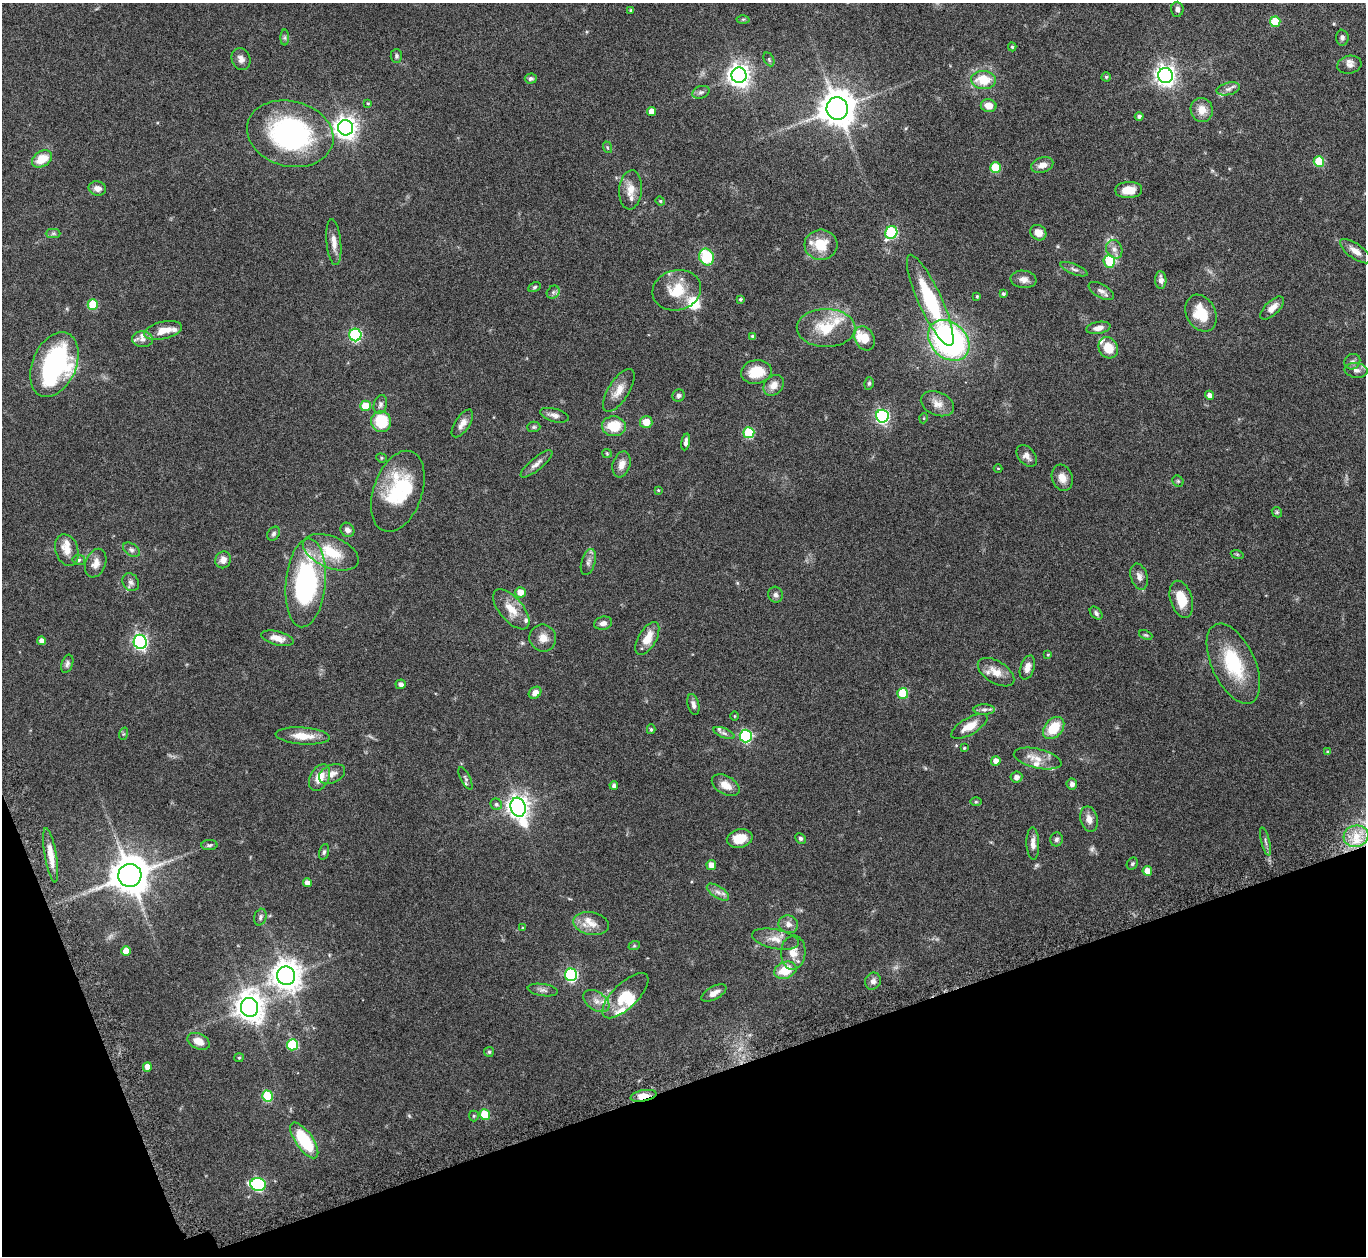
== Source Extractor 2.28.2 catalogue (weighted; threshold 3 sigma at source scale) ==
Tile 14 of 4 x 4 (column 2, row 4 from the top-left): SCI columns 1409-2772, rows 193-1446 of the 5546 x 5534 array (HDU 1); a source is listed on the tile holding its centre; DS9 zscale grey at full resolution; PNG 1368 x 1258 px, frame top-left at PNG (2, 3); each listed source drawn as its Kron ellipse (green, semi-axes under 4 px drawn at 4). Shown black and unused: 17% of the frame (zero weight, under 8 of 15 exposures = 4% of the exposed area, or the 3 px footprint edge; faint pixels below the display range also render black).
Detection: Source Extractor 2.28.2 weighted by HDU 2 'WHT'; one run over the whole footprint, this tile lists its part. Background 0.0793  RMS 0.0027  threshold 0.011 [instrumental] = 3 sigma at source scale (4.09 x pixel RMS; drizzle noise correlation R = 1.36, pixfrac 0.8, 0.05/0.05 arcsec/px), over >= 5 px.
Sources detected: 220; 1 too faint to see at this stretch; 2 inside a brighter object's white glare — neither listed nor drawn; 16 inside a brighter listed object's ellipse — not listed separately; the other 201 listed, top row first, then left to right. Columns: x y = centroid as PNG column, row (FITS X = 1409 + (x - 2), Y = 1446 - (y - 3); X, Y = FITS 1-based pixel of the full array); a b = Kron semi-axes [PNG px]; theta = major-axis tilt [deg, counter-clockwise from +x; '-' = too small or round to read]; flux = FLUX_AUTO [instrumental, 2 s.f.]
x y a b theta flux
1177 9 7 6 - 0.89
631 10 4 3 - 0.29
743 19 6 4 1 0.35
1275 22 5 5 - 8.3
285 38 8 4 -90 0.46
1342 38 8 6 -86 0.68
1012 47 4 4 - 0.37
396 56 7 6 - 0.5
241 59 11 9 -69 1.3
769 59 7 5 -64 0.37
1349 65 12 9 11 1.3
739 75 8 7 - 170
1165 76 7 7 - 140
1106 77 4 4 - 0.41
531 79 6 5 - 0.54
983 80 12 9 -4 5.7
1228 89 12 6 14 1
701 92 9 6 18 0.75
368 103 4 3 - 0.24
989 106 8 6 -10 2.1
837 109 11 10 - 470
1202 110 12 11 - 2.6
651 111 4 4 - 2.2
1139 116 4 4 - 0.6
346 128 8 7 - 170
290 134 44 33 -14 43
607 147 6 3 -72 0.28
42 159 11 7 31 4.8
1319 161 5 5 - 8.9
1042 165 11 7 17 1.9
996 168 5 5 - 11
97 188 9 7 -12 1.5
630 190 19 11 86 3.1
1129 190 13 8 2 3.5
660 201 5 4 - 0.28
53 233 7 4 1 0.5
891 233 6 6 - 22
1038 233 8 7 - 2
334 242 23 7 -84 2.1
821 245 16 15 - 5.7
1114 249 9 7 -64 1.2
1355 251 18 7 -36 2.1
707 257 8 7 - 11
1109 261 6 6 - 8.2
1074 269 14 5 -22 0.77
1024 279 13 8 -7 1.5
1161 280 9 5 -87 1.3
535 287 6 4 28 0.4
677 290 24 20 15 6.8
1101 291 14 6 -29 1.2
553 292 7 6 - 0.65
1003 294 4 4 - 0.44
977 296 3 3 - 0.27
740 299 3 3 - 0.3
930 300 50 11 -65 18
93 305 5 5 - 9.2
1272 308 15 7 44 1.9
1201 313 19 14 -61 6.3
826 328 29 19 0 8.1
1098 328 12 6 10 1.3
163 330 19 8 13 3.5
355 335 6 6 - 27
753 336 4 3 - 0.64
864 338 13 9 -64 3.7
143 339 10 8 -3 1.3
949 340 23 17 -43 59
1108 348 11 9 -57 3.9
1352 362 8 7 - 0.79
54 365 34 22 66 41
1356 370 11 7 -7 1.1
756 372 15 12 9 5.9
869 383 6 4 74 0.4
774 385 11 9 50 2.2
619 390 24 10 58 2.8
1209 395 5 4 - 1.2
679 396 6 6 - 0.59
380 404 10 6 73 0.79
937 404 17 11 -22 2.3
365 406 5 5 - 6.4
554 415 14 6 -16 1.2
882 416 6 6 - 44
924 418 5 3 - 0.2
381 422 10 10 - 8.8
646 422 6 6 - 2.7
462 423 16 7 56 1.7
614 426 12 10 -4 5.9
534 427 6 5 - 0.38
749 433 5 5 - 15
686 442 8 4 79 0.91
607 453 5 4 - 0.25
1027 456 12 8 -48 1.3
381 458 5 4 - 0.33
536 464 20 6 39 1.4
622 464 13 8 72 1.8
998 468 4 3 - 0.18
1062 478 13 10 -72 2.2
1178 481 6 5 - 0.34
658 490 4 3 - 0.21
398 491 42 24 71 17
1277 512 5 4 - 0.33
347 530 7 6 - 1.1
274 534 7 5 56 0.6
67 550 16 11 -71 2.5
131 550 9 6 -31 0.73
331 552 29 15 -22 8.5
1237 554 6 4 -19 0.29
79 560 6 5 - 0.47
223 560 8 8 - 1.5
588 562 13 7 73 1
96 563 15 10 68 1.9
1139 576 13 8 -73 1.3
131 582 9 7 -57 0.84
306 583 44 20 85 37
520 592 5 5 - 2.6
776 595 8 7 - 0.78
1181 599 19 11 -73 5
511 609 24 11 -49 4.3
1096 613 7 5 -47 0.61
603 623 9 6 14 1.1
1146 635 7 4 -23 0.35
277 638 17 7 -15 2.6
543 638 14 13 - 2.5
647 638 18 9 60 3.9
42 641 4 4 - 1.2
140 642 7 6 - 53
1048 655 4 3 - 0.26
67 664 9 5 72 0.71
1233 664 43 21 -65 14
1027 667 12 7 71 1.5
996 672 20 11 -32 3.3
401 684 5 5 - 0.8
535 693 7 5 39 1.5
903 693 5 5 - 9.3
693 705 11 5 -76 0.94
984 710 10 5 0 0.81
734 716 5 3 - 0.2
969 726 20 8 30 3.6
1054 728 12 8 49 6.5
651 729 5 4 - 0.33
724 733 11 4 -22 0.64
123 734 6 4 71 0.32
303 736 27 8 -4 4.1
746 736 6 6 - 28
964 748 3 3 - 0.28
1328 752 4 4 - 0.53
1038 759 24 9 -13 3
996 761 4 4 - 1.9
332 774 14 9 26 1.7
1016 777 6 5 - 1
320 778 14 9 61 3.5
465 778 12 5 -65 0.63
1072 784 6 5 - 0.88
614 785 4 4 - 0.74
726 785 15 9 -30 2.6
976 802 6 4 0 0.3
496 804 6 5 - 0.51
518 807 9 7 -71 180
1089 819 13 8 -77 1.7
1356 836 12 11 - 3.7
740 838 13 9 13 4.1
800 838 6 4 -46 0.48
1056 839 7 6 - 0.62
1265 841 14 3 -76 0.64
1033 844 16 6 -88 1.6
209 845 8 5 2 0.49
324 852 8 5 75 0.49
51 855 27 6 -80 2.9
1132 864 6 5 - 0.41
711 865 5 5 - 1.6
1147 871 5 5 - 3.1
130 875 11 11 - 580
307 883 4 4 - 1.6
718 892 13 6 -33 1.2
260 917 8 6 73 0.6
591 924 18 11 -12 2.9
788 924 10 8 -19 1.3
522 928 4 3 - 0.25
775 939 24 9 -11 2.8
634 946 6 4 18 0.29
126 951 5 5 - 2.9
793 952 17 12 87 2.8
785 970 11 8 21 5.2
571 975 6 6 - 31
286 976 9 9 - 330
873 981 9 7 61 1
543 990 15 6 -8 0.97
714 993 14 6 29 1.6
625 996 30 12 44 5.4
596 1001 14 9 -34 1.9
249 1007 9 8 - 290
199 1041 12 7 -24 2.4
292 1045 5 5 - 13
489 1052 5 5 - 0.39
239 1058 5 4 - 0.29
147 1067 4 4 - 2.2
267 1096 5 5 - 11
643 1096 13 5 11 2.7
485 1115 5 5 - 7.4
474 1116 5 5 - 0.31
304 1140 21 8 -55 14
258 1184 8 6 -11 32
Overlapping masked pixels (flux is a lower limit): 1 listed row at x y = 643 1096